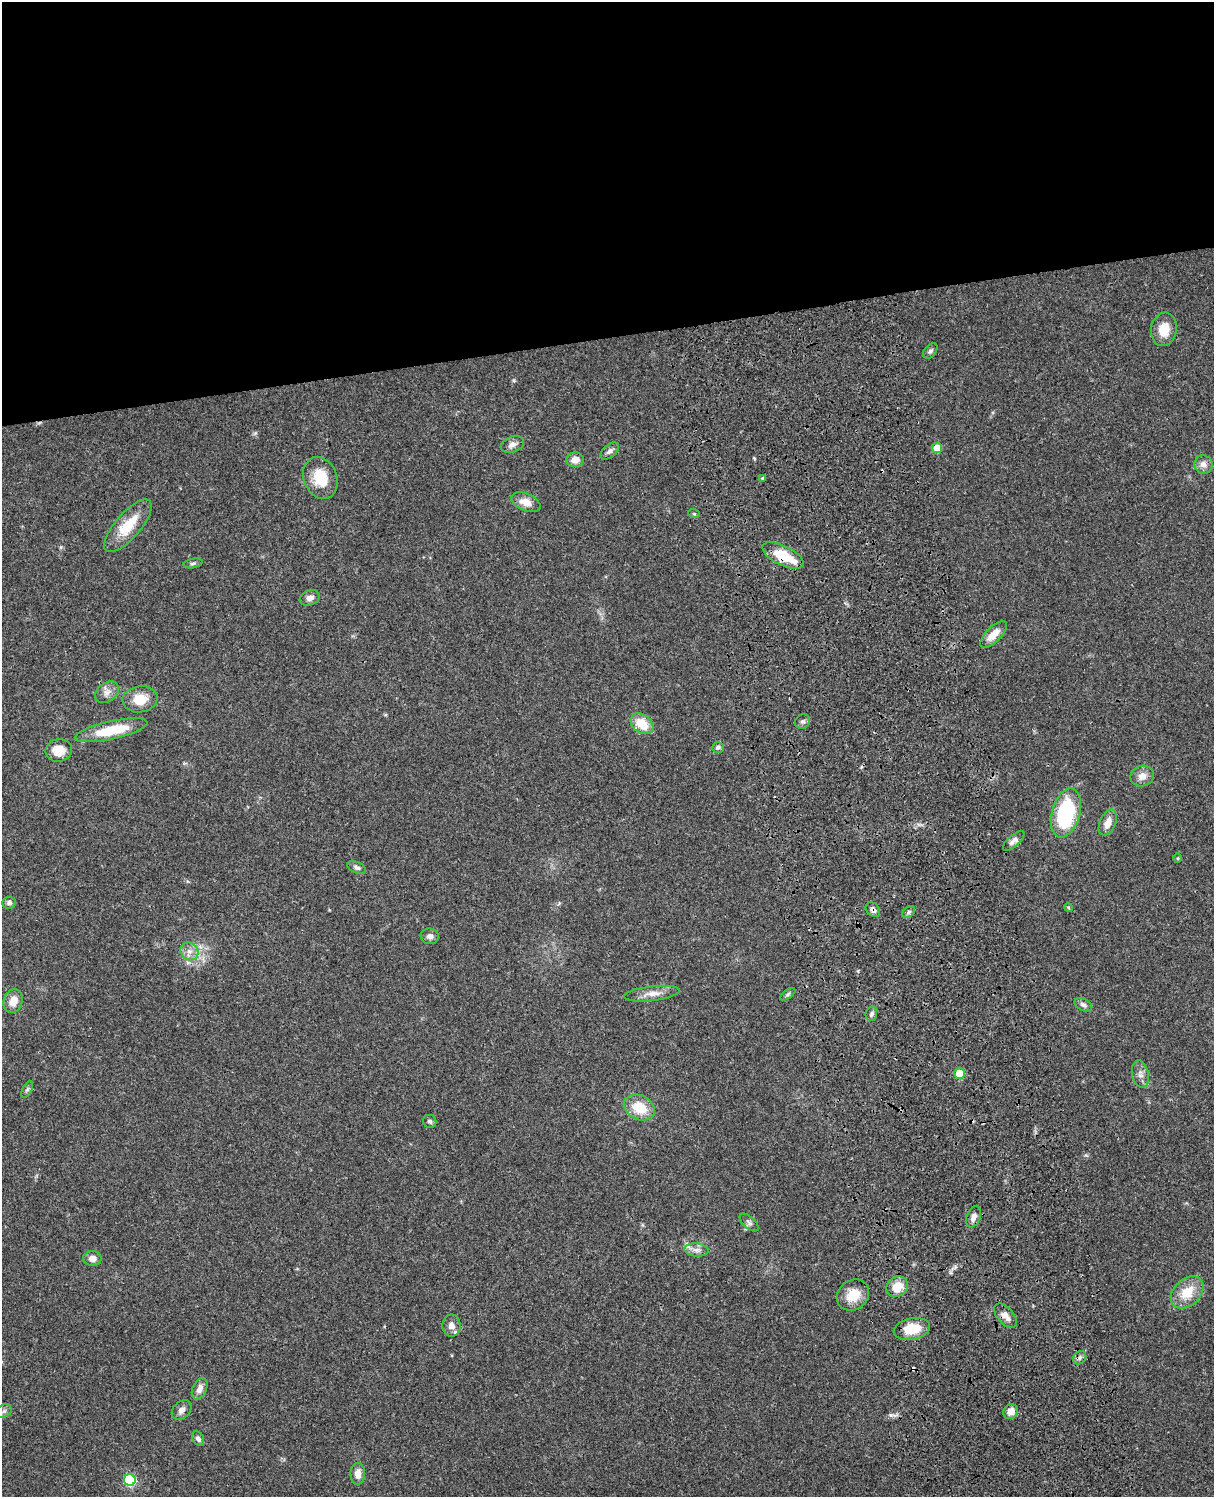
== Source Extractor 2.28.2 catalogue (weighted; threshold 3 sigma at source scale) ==
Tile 2 of 4 x 3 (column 2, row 1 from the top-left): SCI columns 1335-2546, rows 3269-4763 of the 5088 x 4927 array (HDU 1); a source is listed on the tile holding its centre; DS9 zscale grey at full resolution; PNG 1216 x 1499 px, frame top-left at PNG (2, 2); each listed source drawn as its Kron ellipse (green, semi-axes under 4 px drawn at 4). Shown black and unused: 23% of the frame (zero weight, under 3 of 4 exposures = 6% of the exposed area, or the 3 px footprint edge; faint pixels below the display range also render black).
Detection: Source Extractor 2.28.2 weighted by HDU 2 'WHT'; one run over the whole footprint, this tile lists its part. Background 0.107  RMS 0.0065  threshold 0.0293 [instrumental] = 3 sigma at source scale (4.5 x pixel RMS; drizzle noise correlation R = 1.50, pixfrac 1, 0.05/0.05 arcsec/px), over >= 5 px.
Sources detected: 66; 2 cosmic-ray / hot-pixel residue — neither listed nor drawn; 1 inside a brighter listed object's ellipse — not listed separately; the other 63 listed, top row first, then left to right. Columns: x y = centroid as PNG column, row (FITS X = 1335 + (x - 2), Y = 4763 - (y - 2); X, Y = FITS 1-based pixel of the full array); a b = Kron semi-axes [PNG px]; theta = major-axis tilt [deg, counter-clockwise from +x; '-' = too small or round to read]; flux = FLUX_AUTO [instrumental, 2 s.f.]
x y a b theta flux
1164 329 17 13 81 11
930 351 9 5 50 1.8
512 444 12 8 20 3.6
937 448 5 5 - 12
610 451 11 6 39 2.6
575 460 8 7 - 5.4
1203 464 9 9 - 4.5
320 478 21 16 -69 17
763 478 3 3 - 2.3
526 502 15 8 -23 7.1
694 514 6 3 -19 0.7
128 526 33 12 49 20
783 555 23 9 -26 19
193 563 10 4 12 1.4
310 598 10 7 21 3.8
993 634 17 7 46 7.7
107 692 13 9 37 4.1
140 699 17 13 9 11
802 722 8 7 - 1.9
642 724 13 9 -39 14
111 730 37 9 13 23
718 747 6 5 - 1.5
59 750 13 11 11 9.7
1142 776 12 10 20 5.5
1066 813 25 14 74 63
1108 823 13 8 66 6.4
1014 841 13 5 42 2.9
1178 858 4 3 - 0.62
357 867 10 5 -23 1.9
9 903 7 6 - 1.7
1068 907 4 3 - 0.65
873 910 8 6 -46 3
909 912 7 5 37 1.4
430 936 9 8 - 2.7
189 951 9 8 - 3.9
652 994 28 7 7 6.6
788 994 9 4 36 1.3
13 1001 12 9 72 7.5
1083 1005 9 6 -27 2.1
871 1014 7 5 77 1.7
959 1074 5 5 - 21
1140 1074 14 8 -78 3.9
27 1090 9 4 63 1.4
639 1107 16 12 -26 18
430 1121 7 6 - 1.6
974 1217 11 7 68 4
749 1223 11 6 -42 2.1
696 1250 12 6 -5 3.4
92 1258 9 7 -1 3.9
897 1287 11 9 38 11
1187 1292 19 13 44 15
853 1295 17 14 39 12
1005 1316 14 8 -50 5.3
451 1326 11 9 89 4.7
912 1329 18 10 11 16
1080 1358 7 6 - 1.9
200 1389 11 7 67 4.3
182 1410 11 8 43 3.6
4 1411 8 6 27 1.6
1011 1412 8 6 49 5.6
198 1439 7 5 -58 2.1
358 1474 11 7 89 5.7
130 1480 6 5 - 53
Overlapping masked pixels (flux is a lower limit): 3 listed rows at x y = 783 555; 873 910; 1005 1316